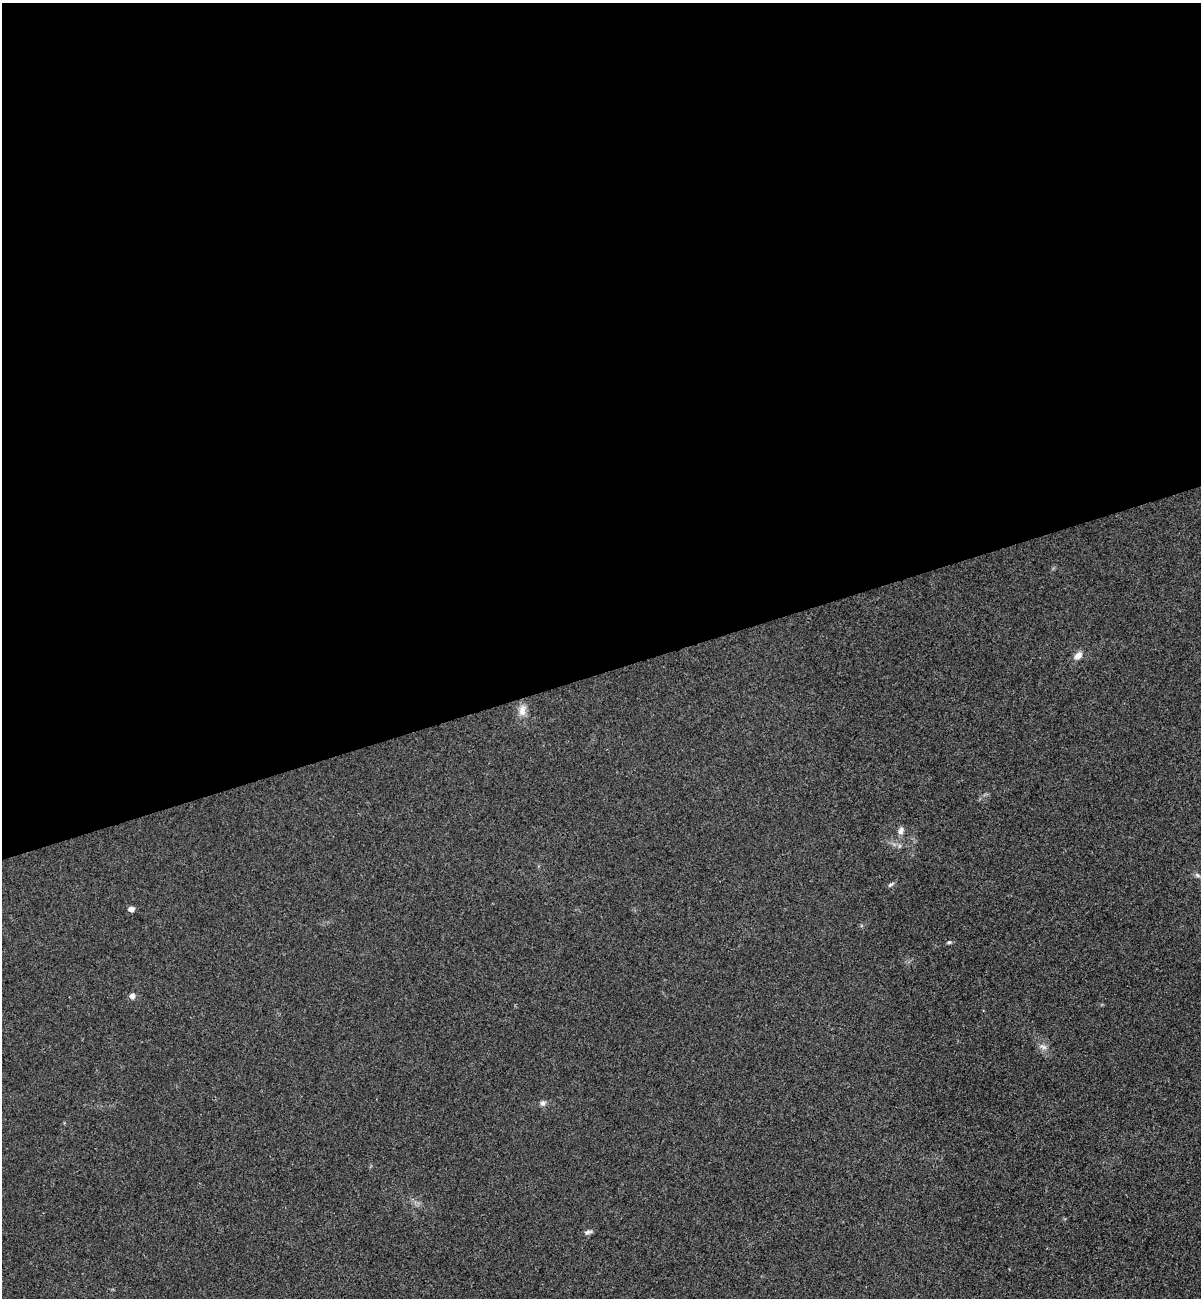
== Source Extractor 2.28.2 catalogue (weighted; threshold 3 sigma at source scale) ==
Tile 2 of 4 x 4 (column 2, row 1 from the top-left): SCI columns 1365-2563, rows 3945-5240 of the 5253 x 5299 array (HDU 1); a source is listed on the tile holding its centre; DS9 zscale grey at full resolution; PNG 1203 x 1300 px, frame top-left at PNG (2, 3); no overlay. Shown black and unused: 52% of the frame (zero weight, under 3 of 4 exposures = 6% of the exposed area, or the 3 px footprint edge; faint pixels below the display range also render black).
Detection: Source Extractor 2.28.2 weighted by HDU 2 'WHT'; one run over the whole footprint, this tile lists its part. Background 0.0197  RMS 0.0064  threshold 0.0286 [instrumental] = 3 sigma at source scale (4.5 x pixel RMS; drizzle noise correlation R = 1.50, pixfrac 1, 0.05/0.05 arcsec/px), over >= 5 px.
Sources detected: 11; all 11 listed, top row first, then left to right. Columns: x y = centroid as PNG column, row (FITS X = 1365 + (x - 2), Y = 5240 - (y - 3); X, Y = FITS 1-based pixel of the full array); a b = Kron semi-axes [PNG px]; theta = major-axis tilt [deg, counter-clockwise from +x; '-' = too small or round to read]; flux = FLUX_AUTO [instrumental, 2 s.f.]
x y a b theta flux
1078 655 11 8 38 3.8
522 710 16 9 86 5.5
901 830 10 7 73 2.7
1197 875 9 4 -36 1.6
891 884 9 4 44 1.1
131 909 5 5 - 3.3
949 942 5 4 - 0.84
132 996 5 5 - 3.1
1043 1047 11 5 -25 2.3
543 1103 8 7 - 1.9
588 1232 11 5 16 1.8